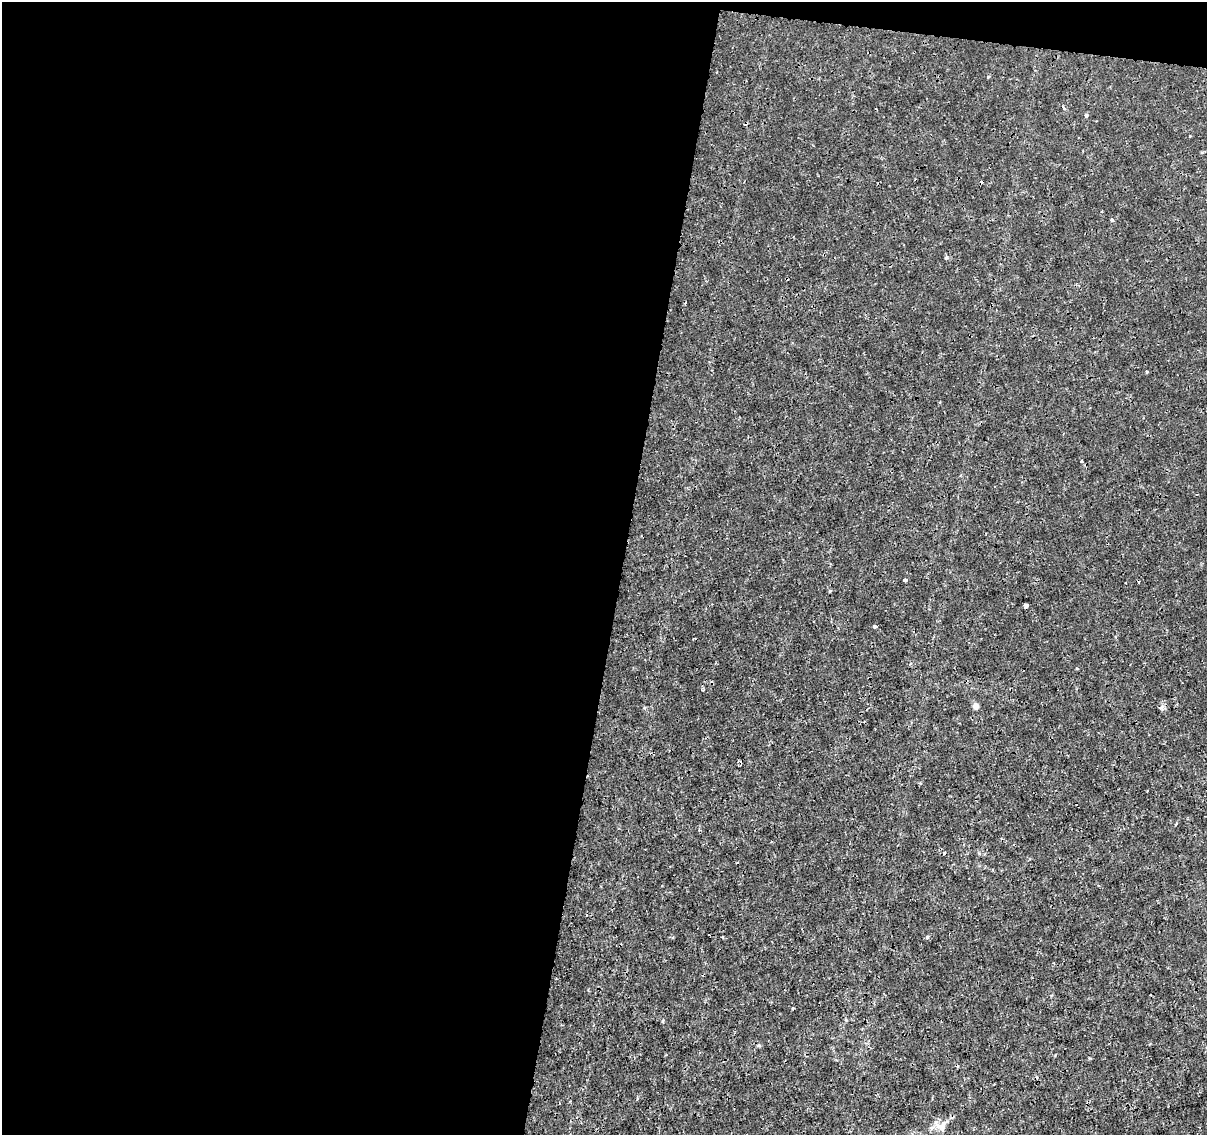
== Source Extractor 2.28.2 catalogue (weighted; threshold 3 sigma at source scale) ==
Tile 1 of 4 x 4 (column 1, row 1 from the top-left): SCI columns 10-1214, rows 3683-4815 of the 4830 x 5040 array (HDU 1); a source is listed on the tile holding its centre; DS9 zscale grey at full resolution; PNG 1209 x 1137 px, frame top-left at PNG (2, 2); no overlay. Shown black and unused: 53% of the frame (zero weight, under 3 of 4 exposures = <1% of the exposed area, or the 3 px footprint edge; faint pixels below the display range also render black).
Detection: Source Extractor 2.28.2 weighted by HDU 2 'WHT'; one run over the whole footprint, this tile lists its part. Background -8.36e-05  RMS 7.9e-04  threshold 0.00354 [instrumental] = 3 sigma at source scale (4.5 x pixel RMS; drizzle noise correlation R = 1.50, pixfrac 1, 0.0396/0.0396 arcsec/px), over >= 5 px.
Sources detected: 16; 1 cosmic-ray / hot-pixel residue — not listed; the other 15 listed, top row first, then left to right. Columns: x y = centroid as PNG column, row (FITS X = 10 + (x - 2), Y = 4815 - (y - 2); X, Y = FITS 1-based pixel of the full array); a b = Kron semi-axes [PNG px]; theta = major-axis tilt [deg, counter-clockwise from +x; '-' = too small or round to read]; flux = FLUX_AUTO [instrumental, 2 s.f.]
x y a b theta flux
988 77 4 3 - 0.076
1086 115 5 4 - 0.11
1112 220 5 3 - 0.12
946 258 5 4 - 0.13
1147 372 3 3 - 0.09
1081 461 3 2 - 0.093
905 580 3 3 - 0.33
830 591 3 3 - 0.1
1026 606 4 3 - 0.28
874 627 4 3 - 0.13
975 706 5 5 - 0.42
927 937 5 4 - 0.11
793 1008 3 2 - 0.065
637 1098 4 3 - 0.08
941 1127 13 9 -16 0.52